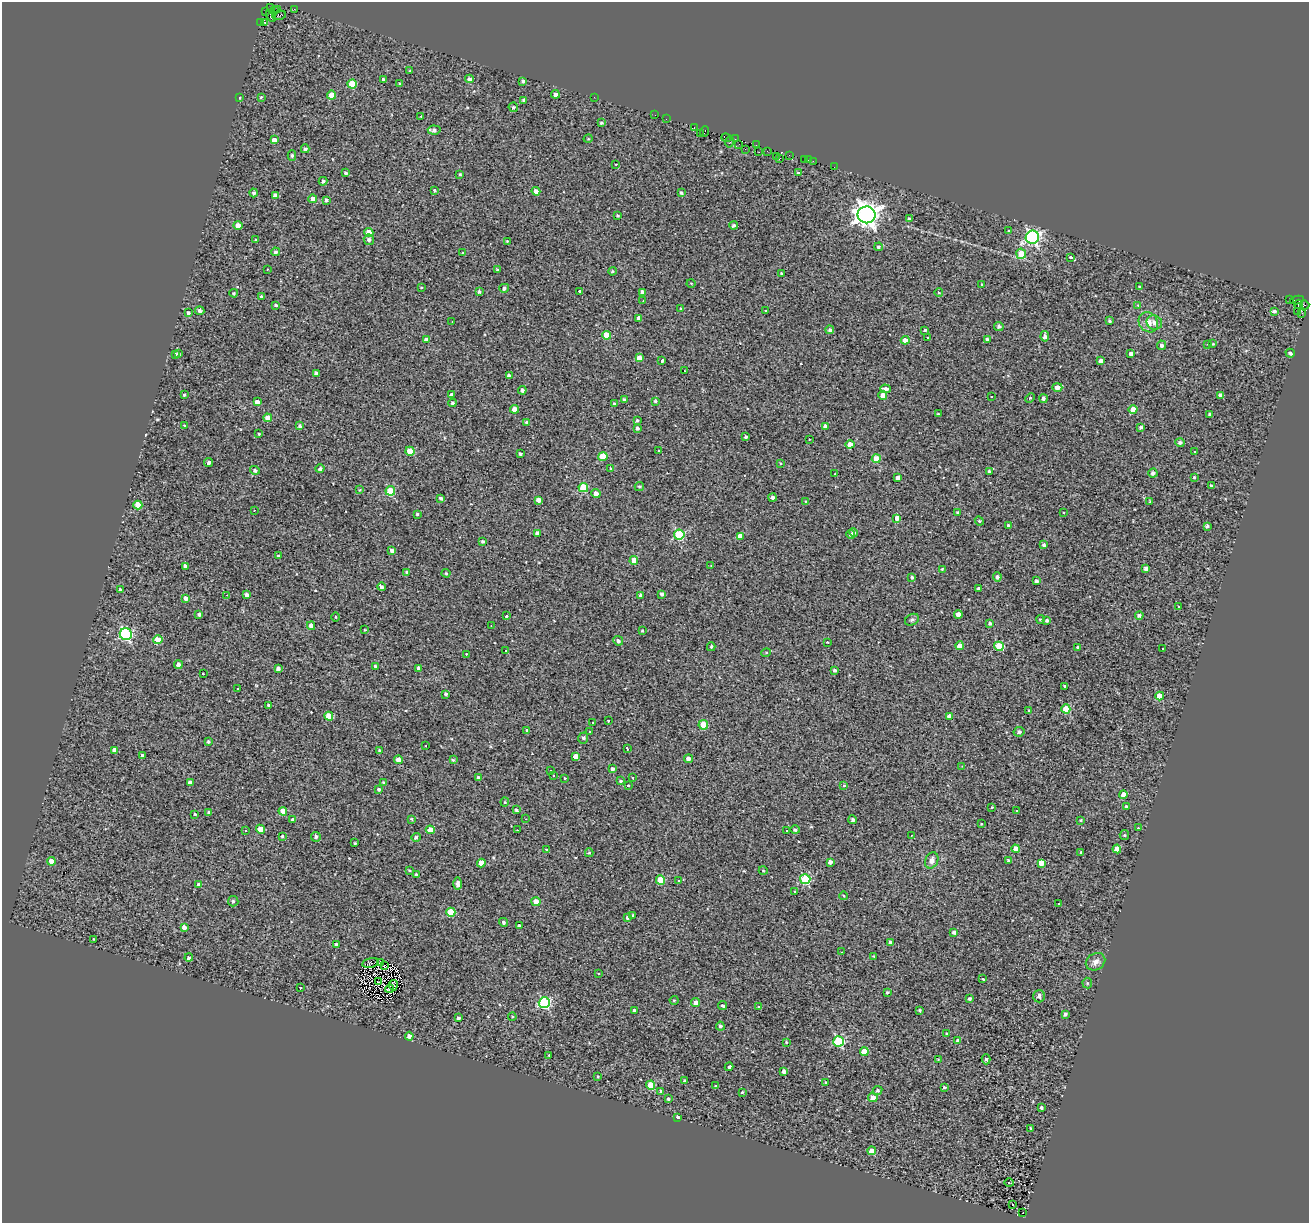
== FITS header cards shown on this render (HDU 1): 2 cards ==
NAXIS1  =                 1307
NAXIS2  =                 1221

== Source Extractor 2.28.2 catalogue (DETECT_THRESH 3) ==
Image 1307 x 1221 px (HDU 1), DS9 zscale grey, 1 PNG px = 1 image px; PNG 1311 x 1225 px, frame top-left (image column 1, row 1221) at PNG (2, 2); each listed source drawn as its Kron ellipse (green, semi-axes under 4 px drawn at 4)
Background 0.194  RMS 1.4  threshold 4.1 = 3 sigma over >= 5 px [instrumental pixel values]
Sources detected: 418; all 418 listed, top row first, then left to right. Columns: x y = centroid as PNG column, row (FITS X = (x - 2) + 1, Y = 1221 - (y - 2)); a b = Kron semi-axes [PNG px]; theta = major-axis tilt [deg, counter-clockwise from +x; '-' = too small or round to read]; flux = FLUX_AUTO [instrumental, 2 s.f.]
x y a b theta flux
271 8 3 3 - 390
294 9 2 2 - 74
274 10 2 2 - 330
277 10 3 2 - 92
266 12 2 2 - 200
279 15 7 3 12 780
271 16 6 3 -62 1100
260 22 3 3 - 5100
265 23 3 3 - 3700
410 71 3 2 - 70
383 79 3 3 - 98
469 79 4 4 - 250
523 81 4 4 - 210
352 84 4 4 - 2500
400 84 4 3 - 160
555 94 4 4 - 350
332 95 4 4 - 1600
261 97 3 3 - 110
594 97 2 2 - 45
240 98 3 2 - 60
523 100 3 3 - 120
513 107 5 4 - 150
655 115 2 2 - 54
421 116 3 3 - 95
666 119 2 2 - 220
601 123 3 3 - 120
694 127 3 2 - 210
434 130 6 4 -5 260
704 132 5 2 - 260
701 133 4 2 - 230
726 138 5 3 - 54
588 139 4 3 - 75
735 139 2 2 - 150
274 140 4 4 - 530
730 142 6 3 79 170
739 144 2 2 - 61
756 145 3 2 - 190
305 149 4 4 - 220
745 149 2 2 - 120
767 151 3 2 - 110
759 152 3 2 - 82
292 155 5 4 - 160
789 155 2 2 - 49
776 156 2 2 - 58
779 159 3 2 - 760
804 159 2 2 - 82
808 160 3 2 - 79
813 161 3 2 - 110
616 164 3 2 - 130
834 167 2 2 - 50
345 173 3 3 - 170
798 173 4 3 - 140
460 174 4 3 - 120
323 181 4 3 - 200
434 190 3 3 - 1400
536 191 4 4 - 420
254 193 4 4 - 210
681 193 4 3 - 170
275 196 4 3 - 250
313 199 4 4 - 530
326 200 3 3 - 230
618 215 3 3 - 120
867 215 9 8 - 75000
909 219 3 3 - 130
734 225 4 3 - 190
238 226 4 4 - 630
1008 231 3 3 - 150
369 232 4 4 - 1500
1032 237 7 6 - 20000
256 240 3 3 - 140
369 240 5 5 - 280
507 241 3 3 - 83
879 247 4 4 - 150
276 252 4 4 - 190
463 253 4 4 - 120
1021 254 5 5 - 2000
1071 257 3 3 - 360
267 269 3 2 - 120
497 270 4 3 - 100
613 271 4 3 - 130
781 273 3 3 - 84
691 283 4 3 - 78
982 284 3 3 - 79
421 287 3 2 - 71
1140 287 4 3 - 110
504 288 5 4 - 220
579 291 3 3 - 930
479 292 3 3 - 160
642 292 4 4 - 350
234 293 4 4 - 140
939 293 4 3 - 72
261 297 4 3 - 260
1290 299 3 2 - 980
1297 300 7 3 7 360
643 301 2 2 - 50
1298 304 4 3 - 370
276 305 4 3 - 130
1138 305 4 3 - 170
1305 305 5 3 - 1600
681 309 4 4 - 110
200 311 4 4 - 290
766 311 3 3 - 450
1274 311 4 3 - 260
1298 311 2 2 - 270
188 313 3 3 - 190
1302 313 2 2 - 110
639 318 4 3 - 350
1110 321 3 3 - 190
452 322 2 2 - 63
1148 322 10 9 - 730
1154 323 8 7 - 520
999 326 5 4 - 230
830 330 4 4 - 220
925 330 3 3 - 120
606 335 4 4 - 1800
1045 336 5 4 - 280
927 337 3 3 - 180
426 340 4 4 - 520
905 340 4 4 - 1300
987 340 3 3 - 240
1207 344 2 2 - 56
1213 344 3 2 - 83
1161 345 4 4 - 290
1290 353 4 3 - 180
175 354 3 3 - 200
178 354 4 3 - 160
1131 354 4 4 - 310
639 358 4 4 - 710
662 361 3 3 - 880
1101 361 4 3 - 340
684 371 2 2 - 67
316 373 3 3 - 210
509 376 4 4 - 360
1057 387 5 4 - 450
885 389 5 4 - 360
522 390 4 3 - 240
184 395 3 3 - 100
452 395 4 3 - 290
1220 395 4 3 - 200
883 396 4 4 - 840
992 397 3 2 - 86
1030 398 5 3 - 80
1043 399 4 4 - 210
624 400 3 3 - 190
655 401 3 3 - 140
257 402 4 4 - 440
452 403 4 3 - 150
614 404 4 3 - 170
514 409 4 4 - 540
1133 410 4 4 - 1500
938 414 3 2 - 71
1210 414 3 3 - 210
268 418 4 4 - 790
637 420 3 3 - 150
527 422 4 4 - 180
184 425 3 2 - 75
300 426 4 3 - 190
825 426 4 4 - 290
1141 427 4 3 - 160
637 428 3 3 - 200
259 434 3 2 - 82
746 437 3 3 - 160
809 439 3 2 - 150
1180 443 4 4 - 230
850 444 4 4 - 960
659 450 3 2 - 86
410 451 4 4 - 2100
1194 452 3 3 - 160
520 454 3 3 - 190
603 456 4 4 - 2300
876 459 4 4 - 1400
209 462 4 3 - 1200
780 463 3 2 - 72
610 468 4 2 - 70
320 469 4 4 - 230
255 470 5 4 - 210
989 471 3 3 - 180
1153 473 4 4 - 270
835 474 2 2 - 60
1194 477 3 3 - 100
898 478 4 4 - 610
1212 486 3 3 - 210
639 487 5 4 - 130
583 488 4 4 - 3600
360 490 4 3 - 87
390 491 5 4 - 3400
596 494 5 4 - 450
772 497 4 4 - 260
441 498 4 3 - 210
538 500 4 4 - 460
805 501 3 2 - 63
1150 501 3 2 - 99
138 505 4 4 - 1900
254 510 3 3 - 140
1063 512 3 2 - 93
958 513 3 3 - 210
417 514 3 3 - 110
897 518 4 4 - 520
979 521 4 4 - 86
1009 526 4 3 - 280
1207 526 4 4 - 190
538 533 4 4 - 490
853 533 4 4 - 200
851 534 4 4 - 210
679 535 5 5 - 6700
740 536 4 4 - 620
483 542 3 3 - 170
1044 545 4 4 - 200
392 551 4 4 - 340
278 556 4 3 - 130
634 560 4 4 - 1300
185 566 4 3 - 300
711 566 3 3 - 61
1146 568 4 3 - 350
942 569 3 3 - 84
407 572 4 3 - 120
446 573 4 4 - 85
912 577 4 3 - 190
997 577 4 4 - 250
1037 581 3 3 - 250
381 587 4 3 - 220
979 588 4 3 - 240
121 590 3 3 - 230
662 594 3 3 - 240
227 595 3 2 - 73
247 595 3 3 - 240
641 595 4 3 - 250
185 598 4 4 - 460
1179 607 3 3 - 310
199 614 3 3 - 180
958 614 4 4 - 610
1139 615 4 4 - 270
506 616 3 3 - 200
336 617 4 3 - 84
1040 619 4 3 - 100
912 620 7 5 28 190
1047 620 3 3 - 170
990 623 3 3 - 200
311 626 4 4 - 550
491 626 2 2 - 47
365 630 3 2 - 62
642 631 3 2 - 110
126 634 6 6 - 12000
158 640 5 4 - 1800
618 641 5 4 - 270
827 642 3 2 - 360
959 646 4 4 - 690
999 646 5 4 - 3600
711 647 4 3 - 100
1078 647 3 3 - 180
1163 648 3 2 - 77
506 651 3 3 - 120
766 653 5 3 - 75
466 654 2 2 - 63
178 665 4 4 - 430
375 666 3 3 - 180
419 668 4 3 - 260
278 669 4 3 - 320
835 670 4 3 - 200
203 674 3 2 - 120
1064 686 3 3 - 110
238 689 3 2 - 67
446 694 4 3 - 170
1160 696 4 4 - 2000
269 705 3 3 - 150
1066 709 4 4 - 2700
1029 710 3 2 - 81
329 716 4 4 - 1300
949 717 4 4 - 680
608 721 3 2 - 130
592 723 3 2 - 81
703 725 5 4 - 2800
527 730 3 3 - 450
590 732 3 2 - 160
1019 732 5 5 - 240
583 738 6 5 - 250
208 742 3 3 - 130
425 746 2 2 - 73
627 748 4 2 - 110
115 750 4 4 - 570
380 751 4 3 - 170
142 755 3 3 - 150
576 756 4 4 - 640
688 759 4 4 - 450
398 760 4 4 - 890
453 760 3 3 - 110
962 766 2 2 - 50
613 769 4 4 - 210
551 771 2 2 - 89
554 776 2 2 - 75
478 778 4 3 - 210
565 778 3 3 - 250
632 778 3 2 - 80
620 781 4 3 - 110
190 783 4 4 - 450
383 783 3 3 - 150
628 786 4 3 - 140
844 786 3 3 - 310
378 789 3 3 - 160
1123 794 4 4 - 680
505 802 4 4 - 96
992 807 4 3 - 94
1126 807 3 3 - 200
516 810 3 3 - 160
283 811 4 4 - 1200
1017 811 3 2 - 310
209 812 4 4 - 210
195 814 3 3 - 93
412 819 4 3 - 98
526 819 3 2 - 91
293 820 4 3 - 250
853 820 4 4 - 210
1081 820 3 3 - 120
981 824 3 2 - 65
1138 828 3 3 - 410
260 829 4 4 - 1300
245 830 3 3 - 100
430 830 4 4 - 1300
517 830 3 2 - 130
795 830 4 4 - 210
787 831 3 3 - 190
911 835 3 2 - 80
1124 835 5 4 - 100
282 836 4 3 - 140
316 837 5 5 - 230
416 837 4 4 - 180
355 843 3 2 - 85
546 849 3 3 - 580
1016 849 4 4 - 780
1117 849 4 4 - 1600
1081 852 3 2 - 61
589 853 4 4 - 120
932 860 8 6 65 480
1008 860 3 3 - 180
51 861 4 4 - 850
830 862 4 4 - 310
481 863 4 4 - 900
1041 863 4 4 - 1400
409 870 3 2 - 100
763 870 4 3 - 64
417 875 3 3 - 220
805 879 5 5 - 6500
660 880 4 4 - 2700
678 881 3 2 - 140
199 884 4 3 - 320
458 884 6 3 -90 360
795 892 3 3 - 82
844 896 4 3 - 77
233 901 5 5 - 190
536 902 4 4 - 1100
1059 904 3 3 - 190
451 912 4 4 - 2400
633 915 3 3 - 150
627 918 4 4 - 160
503 922 5 4 - 180
519 926 3 3 - 170
184 927 4 4 - 490
954 932 4 3 - 260
93 939 3 2 - 67
890 942 4 3 - 170
336 945 4 3 - 250
842 952 3 2 - 110
873 956 4 3 - 91
189 958 4 3 - 220
1095 962 10 8 33 490
370 963 8 4 12 76
381 963 4 2 - 110
384 966 3 2 - 60
598 973 3 2 - 83
983 979 3 3 - 660
378 982 3 2 - 36
1087 983 5 5 - 120
393 985 5 3 - 79
300 988 3 3 - 130
390 989 4 2 - 30
887 992 3 3 - 100
1039 996 6 6 - 330
969 998 3 3 - 190
674 1000 4 4 - 87
696 1002 4 4 - 460
544 1003 6 5 - 9400
722 1006 4 3 - 370
759 1007 3 3 - 240
634 1010 3 3 - 180
919 1010 3 3 - 150
1065 1014 4 3 - 180
512 1017 4 4 - 96
458 1018 3 3 - 190
720 1026 4 4 - 200
947 1034 3 3 - 210
409 1036 4 4 - 360
958 1040 4 3 - 370
839 1041 5 5 - 7700
786 1042 3 3 - 88
864 1052 4 4 - 1800
549 1055 3 2 - 58
938 1059 3 2 - 60
986 1059 5 4 - 160
729 1067 4 3 - 890
784 1071 4 4 - 270
598 1077 3 3 - 110
685 1081 3 3 - 190
825 1082 3 2 - 66
651 1085 4 4 - 2500
715 1085 3 2 - 89
944 1087 3 3 - 740
877 1090 5 4 - 190
661 1091 4 4 - 180
742 1092 3 3 - 96
873 1098 4 4 - 1000
668 1099 4 4 - 160
1041 1108 3 3 - 190
677 1117 3 3 - 240
1031 1128 3 2 - 100
872 1151 4 4 - 1300
1009 1183 4 3 - 80
1013 1205 2 2 - 55
1022 1213 3 2 - 170